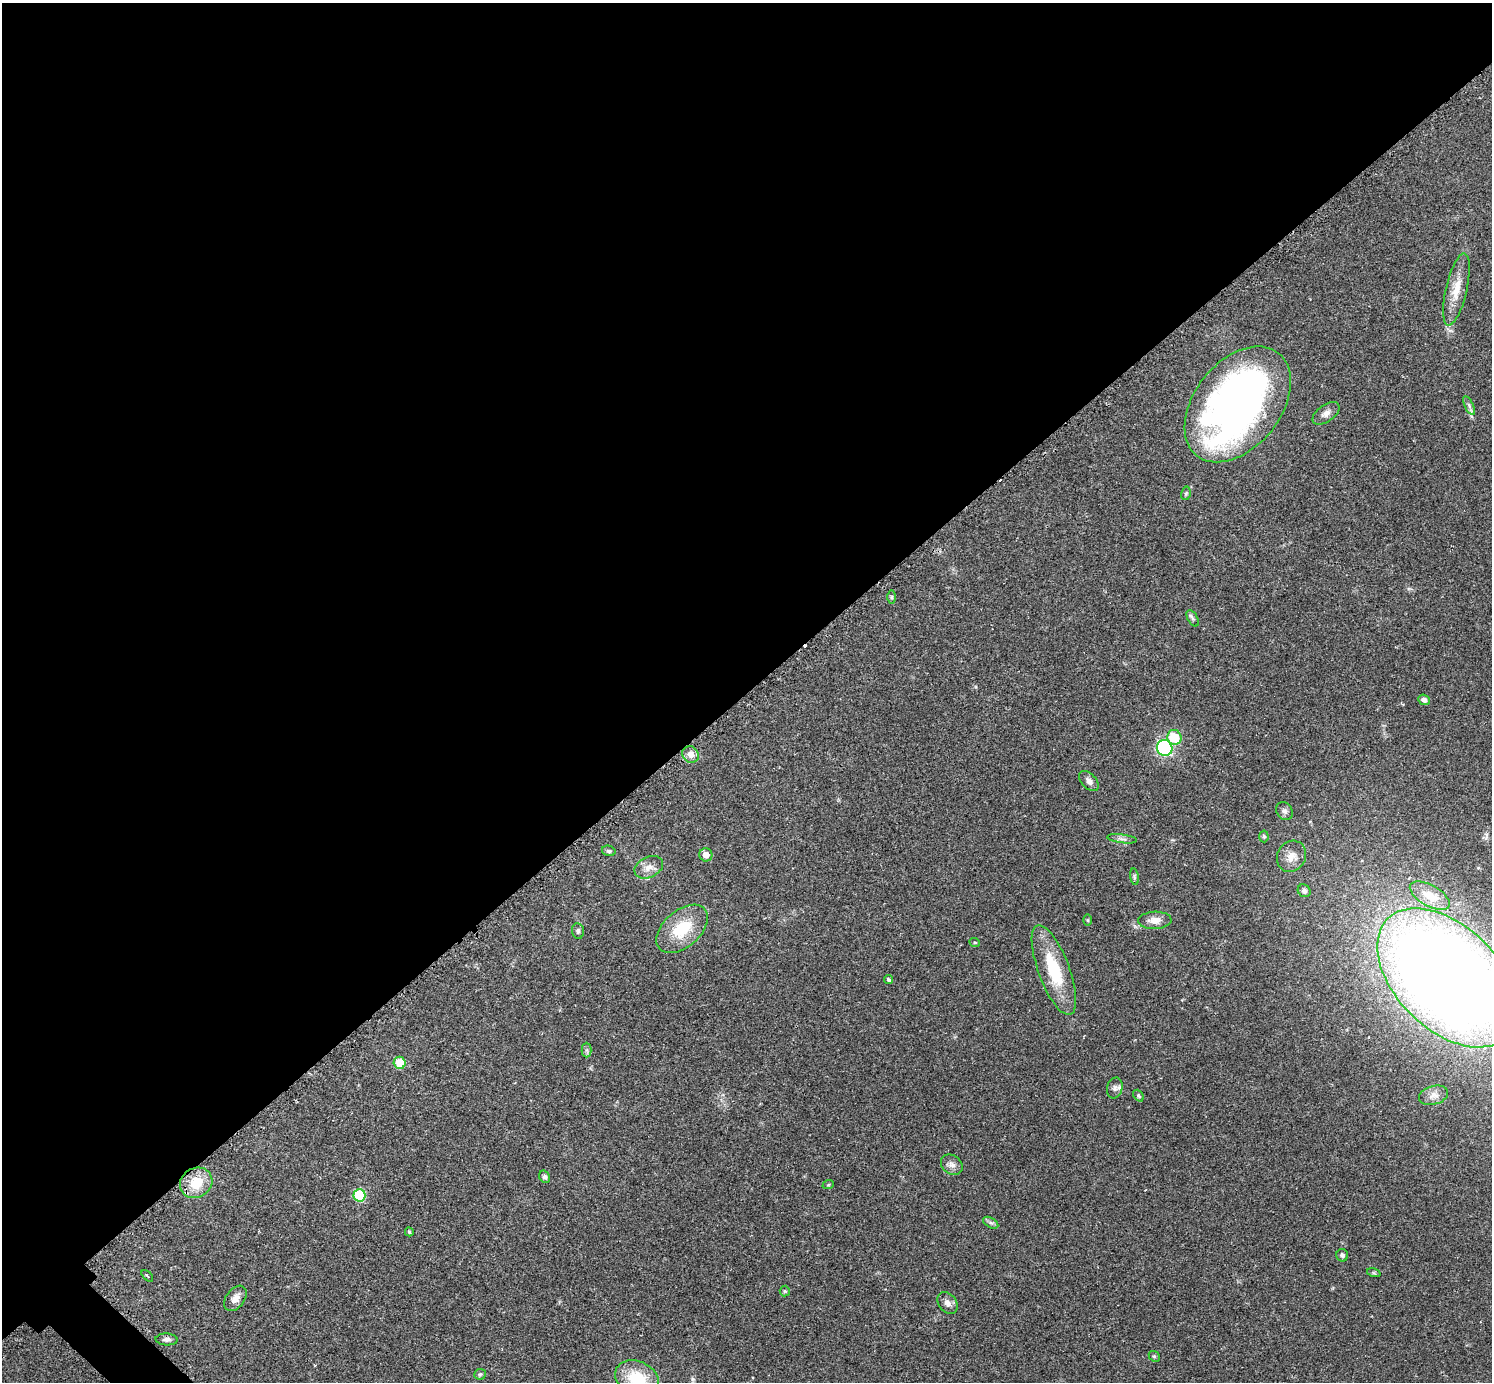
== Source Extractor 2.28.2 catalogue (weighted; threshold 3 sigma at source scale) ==
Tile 2 of 4 x 4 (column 2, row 1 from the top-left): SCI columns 1519-3008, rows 4326-5705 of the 6040 x 6040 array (HDU 1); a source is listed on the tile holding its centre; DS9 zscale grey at full resolution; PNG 1494 x 1384 px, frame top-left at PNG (2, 3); each listed source drawn as its Kron ellipse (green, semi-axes under 4 px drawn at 4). Shown black and unused: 51% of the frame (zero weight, under 2 of 3 exposures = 2% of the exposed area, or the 3 px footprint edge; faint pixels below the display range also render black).
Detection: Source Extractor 2.28.2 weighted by HDU 2 'WHT'; one run over the whole footprint, this tile lists its part. Background 0.0818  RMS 0.0056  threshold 0.025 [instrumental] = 3 sigma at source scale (4.5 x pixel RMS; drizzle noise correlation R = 1.50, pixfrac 1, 0.05/0.05 arcsec/px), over >= 5 px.
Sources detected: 55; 1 inside a brighter object's white glare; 2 cosmic-ray / hot-pixel residue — neither listed nor drawn; the other 52 listed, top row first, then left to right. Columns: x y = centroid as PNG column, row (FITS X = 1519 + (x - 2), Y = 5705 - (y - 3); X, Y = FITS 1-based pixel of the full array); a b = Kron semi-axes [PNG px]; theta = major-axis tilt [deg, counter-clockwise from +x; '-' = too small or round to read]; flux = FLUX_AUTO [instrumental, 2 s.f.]
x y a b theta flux
1456 289 37 10 77 10
1238 404 65 43 51 290
1469 405 10 4 -64 1.4
1326 413 15 8 35 3.1
1186 493 7 5 78 0.91
892 597 6 4 90 0.75
1193 618 9 5 -60 1.3
1424 700 6 5 - 1.9
1174 737 7 7 - 20
1165 748 8 7 - 77
691 754 9 7 -44 3.7
1089 781 12 7 -46 2.6
1284 811 9 8 - 1.9
1264 836 6 4 -86 0.83
1122 839 15 3 -7 1.5
609 851 7 5 -15 1.1
706 855 6 6 - 4.6
1292 856 16 14 62 5.6
649 867 15 10 24 4.7
1134 877 8 4 -82 0.92
1304 891 7 6 - 1.5
1430 896 22 10 -30 8.9
1088 920 5 3 - 0.55
1155 920 17 8 3 4.8
682 929 30 18 41 20
578 931 8 6 -84 1.4
975 943 5 3 - 0.51
1054 970 47 15 -70 27
1447 978 84 51 -45 1000
888 980 4 3 - 0.85
587 1050 7 5 -90 1.1
400 1063 6 6 - 14
1115 1088 10 7 74 2.1
1433 1095 15 9 15 3.3
1138 1096 6 4 -51 0.93
952 1165 12 9 -39 3.1
544 1177 6 5 - 1.5
196 1183 17 14 33 13
828 1185 6 3 19 0.52
359 1195 6 6 - 25
991 1223 8 5 -30 1.3
409 1232 4 3 - 0.8
1342 1255 6 6 - 1.4
1374 1273 7 4 -18 0.85
147 1276 7 2 -46 0.54
785 1291 5 5 - 0.69
235 1298 14 9 54 4.1
948 1303 12 8 -54 2.7
167 1339 11 6 -3 2
1154 1356 6 4 -42 0.7
480 1374 6 5 - 0.99
637 1378 23 17 -23 21
Isophote crosses this tile's border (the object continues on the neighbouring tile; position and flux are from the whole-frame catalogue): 2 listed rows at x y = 1447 978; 637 1378